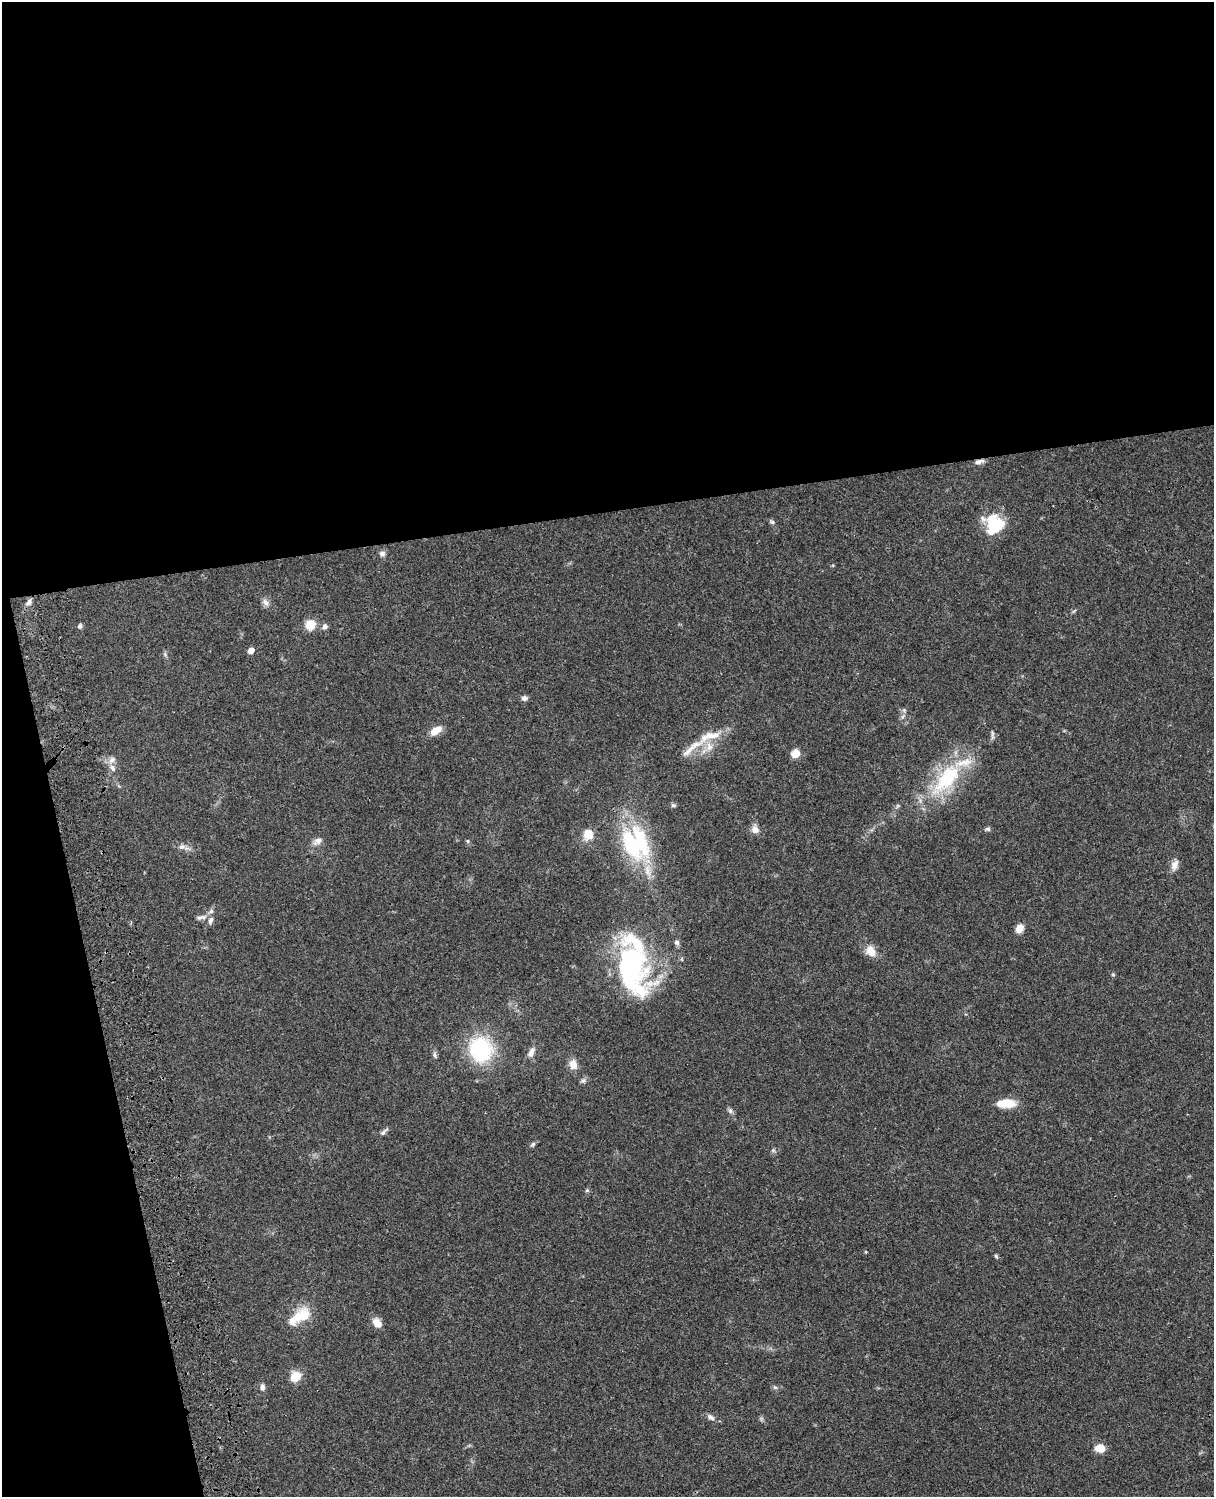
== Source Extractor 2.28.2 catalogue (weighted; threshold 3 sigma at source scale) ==
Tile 1 of 4 x 3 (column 1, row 1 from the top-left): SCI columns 122-1333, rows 3267-4761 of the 5085 x 4926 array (HDU 1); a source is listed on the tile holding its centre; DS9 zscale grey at full resolution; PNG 1216 x 1499 px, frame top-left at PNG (2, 2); no overlay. Shown black and unused: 39% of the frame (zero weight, under 3 of 4 exposures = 6% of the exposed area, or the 3 px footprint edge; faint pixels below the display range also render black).
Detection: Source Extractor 2.28.2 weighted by HDU 2 'WHT'; one run over the whole footprint, this tile lists its part. Background 0.0752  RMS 0.0058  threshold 0.0259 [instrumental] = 3 sigma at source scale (4.5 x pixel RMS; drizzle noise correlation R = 1.50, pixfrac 1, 0.05/0.05 arcsec/px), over >= 5 px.
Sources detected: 64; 3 inside a brighter object's white glare — not listed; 6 inside a brighter listed object's ellipse — not listed separately; the other 55 listed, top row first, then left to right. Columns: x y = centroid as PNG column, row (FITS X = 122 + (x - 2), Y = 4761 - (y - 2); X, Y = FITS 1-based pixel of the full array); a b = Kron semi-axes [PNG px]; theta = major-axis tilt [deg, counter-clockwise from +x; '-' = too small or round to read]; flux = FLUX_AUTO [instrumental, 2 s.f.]
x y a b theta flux
979 461 13 6 14 2.6
772 522 7 5 -23 1.1
994 524 22 21 - 23
382 554 8 8 - 2
29 602 9 6 62 2.2
265 602 12 7 -51 2.6
310 625 12 12 - 7.5
80 626 5 5 - 1.7
325 626 8 8 - 1.8
251 650 5 5 - 5.3
165 654 6 5 - 1
525 698 7 6 - 2.1
904 710 5 5 - 0.98
436 730 15 9 33 6.1
992 734 12 4 -83 1.4
709 747 16 9 -73 6.3
691 748 53 9 36 11
795 754 9 8 - 6.5
112 760 10 8 45 3
947 779 57 24 50 47
673 805 7 5 -13 1.1
987 829 7 5 6 1.2
755 830 11 9 -68 3.8
588 834 13 11 80 7.8
318 841 14 8 29 3.3
468 841 5 5 - 0.78
632 844 49 22 -64 50
182 847 10 7 1 2.6
1174 865 16 8 71 3.9
211 911 8 6 55 1.9
203 917 11 7 12 2.5
1019 929 10 8 60 5.2
677 943 7 6 - 1.6
871 951 14 10 -58 6.7
634 962 73 24 -64 61
1113 974 5 4 - 0.73
480 1049 24 22 -65 52
531 1052 14 7 63 3.4
435 1055 9 5 -77 1.4
573 1065 12 10 -72 5.2
583 1081 8 7 - 1.5
1006 1103 20 9 1 12
730 1111 9 5 -63 1.5
383 1132 13 4 42 1.7
533 1144 8 5 50 1.2
773 1150 6 5 - 1
587 1190 5 5 - 0.83
996 1256 6 4 -71 0.85
304 1315 20 16 -72 12
377 1323 12 9 -52 5.2
295 1377 10 9 - 11
262 1387 9 6 89 2.1
775 1387 7 5 -30 1.1
711 1417 10 6 -34 2.3
1100 1448 10 8 -6 7.2
Overlapping masked pixels (flux is a lower limit): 1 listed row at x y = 979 461